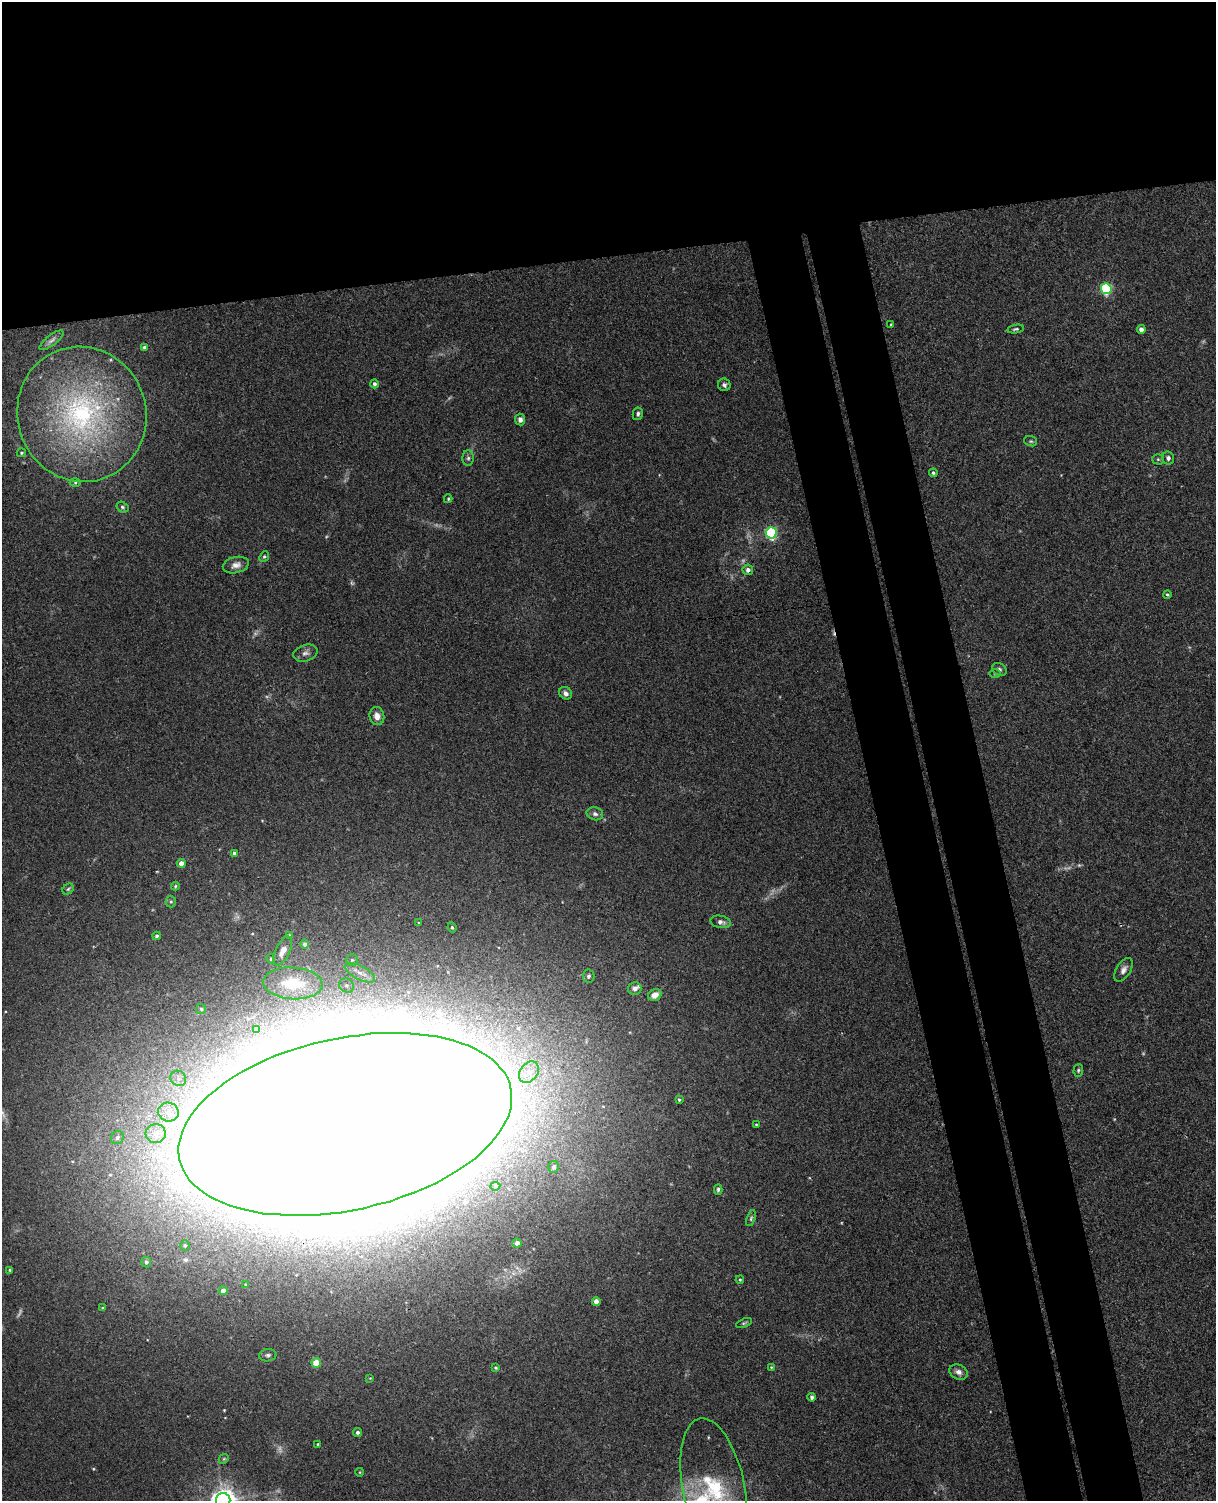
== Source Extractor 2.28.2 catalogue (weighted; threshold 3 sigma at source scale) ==
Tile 2 of 4 x 3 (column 2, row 1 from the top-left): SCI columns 1271-2484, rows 3148-4646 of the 4968 x 4909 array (HDU 1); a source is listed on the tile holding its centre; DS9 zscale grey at full resolution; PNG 1218 x 1503 px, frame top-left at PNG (2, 2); each listed source drawn as its Kron ellipse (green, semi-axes under 4 px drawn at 4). Shown black and unused: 25% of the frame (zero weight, under 3 of 4 exposures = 5% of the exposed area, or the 3 px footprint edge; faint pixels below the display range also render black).
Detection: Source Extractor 2.28.2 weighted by HDU 2 'WHT'; one run over the whole footprint, this tile lists its part. Background 0.0395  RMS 0.0042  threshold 0.0188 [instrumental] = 3 sigma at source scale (4.5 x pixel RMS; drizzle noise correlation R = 1.50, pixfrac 1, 0.05/0.05 arcsec/px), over >= 5 px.
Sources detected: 104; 10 too faint to see at this stretch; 1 inside a brighter object's white glare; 1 cosmic-ray / hot-pixel residue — neither listed nor drawn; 2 inside a brighter listed object's ellipse — not listed separately; the other 90 listed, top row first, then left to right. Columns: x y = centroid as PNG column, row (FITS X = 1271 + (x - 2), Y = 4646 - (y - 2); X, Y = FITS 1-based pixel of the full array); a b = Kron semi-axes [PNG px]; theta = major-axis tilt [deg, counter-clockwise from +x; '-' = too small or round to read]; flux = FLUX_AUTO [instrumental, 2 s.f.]
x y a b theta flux
1106 289 5 5 - 47
891 325 4 3 - 0.43
1016 329 8 4 10 0.78
1141 329 4 4 - 2.2
51 340 15 5 38 1.4
144 347 4 4 - 0.81
374 384 4 4 - 1.1
724 385 6 6 - 1.2
82 414 68 64 -72 100
638 414 6 5 - 1
520 419 6 5 - 1.5
1031 441 6 5 - 0.65
21 453 4 4 - 0.57
468 458 8 5 89 1
1168 458 6 6 - 1.4
1158 459 5 5 - 0.7
933 473 4 4 - 0.88
75 482 5 3 - 0.51
448 499 4 3 - 0.43
122 507 6 5 - 0.77
771 533 6 5 - 64
264 556 6 4 49 0.65
236 565 13 8 14 3.1
748 570 5 5 - 1.8
1167 594 4 3 - 0.61
305 653 12 8 18 2
999 669 8 6 -33 1
995 674 5 3 - 0.49
566 693 7 6 - 1.6
377 716 9 7 -76 2.7
595 814 8 6 -13 1.5
234 853 4 4 - 1.7
181 863 4 4 - 4.4
175 886 4 4 - 0.43
68 889 6 5 - 0.71
171 902 6 5 - 0.7
720 922 10 6 -11 2.1
419 923 4 3 - 0.36
452 927 5 3 - 0.59
157 936 4 4 - 0.96
289 936 3 3 - 0.68
305 944 5 4 - 1.1
283 951 16 7 63 2.9
271 959 5 4 - 0.54
352 960 5 5 - 0.84
1123 970 13 7 58 2.3
360 973 17 7 -27 3.9
588 976 6 6 - 1.2
293 983 30 16 -4 19
346 985 8 7 - 1.7
635 988 7 6 - 2.1
655 995 7 5 28 3.6
201 1009 5 5 - 0.68
256 1029 4 4 - 1.8
1078 1070 6 4 86 0.66
529 1072 12 9 52 4.1
178 1078 8 7 - 2.1
679 1100 4 3 - 0.59
168 1112 10 9 - 4.3
345 1124 170 86 12 10000
756 1125 3 3 - 0.37
156 1134 10 9 - 4.5
117 1137 7 6 - 1.4
554 1167 6 5 - 1.1
495 1186 5 4 - 0.68
718 1189 5 4 - 0.78
751 1218 8 4 72 0.74
517 1243 4 4 - 2.2
185 1245 5 4 - 0.65
146 1262 5 5 - 1.1
10 1270 4 3 - 0.46
740 1280 4 4 - 0.52
246 1285 4 3 - 0.49
223 1291 4 4 - 2.4
596 1301 4 4 - 2.7
103 1308 4 3 - 0.62
744 1323 8 4 23 0.67
268 1355 9 6 9 1.1
316 1363 5 4 - 9.8
771 1367 4 3 - 0.36
496 1368 4 4 - 0.49
958 1372 9 7 -26 2.2
370 1378 4 4 - 0.37
812 1397 4 3 - 1
357 1432 4 4 - 1.1
318 1444 3 2 - 0.35
224 1459 5 4 - 0.5
360 1472 4 3 - 0.33
714 1488 70 31 -78 40
223 1500 7 7 - 420
Overlapping masked pixels (flux is a lower limit): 1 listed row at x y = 345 1124
Isophote crosses this tile's border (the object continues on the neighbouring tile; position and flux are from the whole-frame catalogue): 2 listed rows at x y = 714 1488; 223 1500